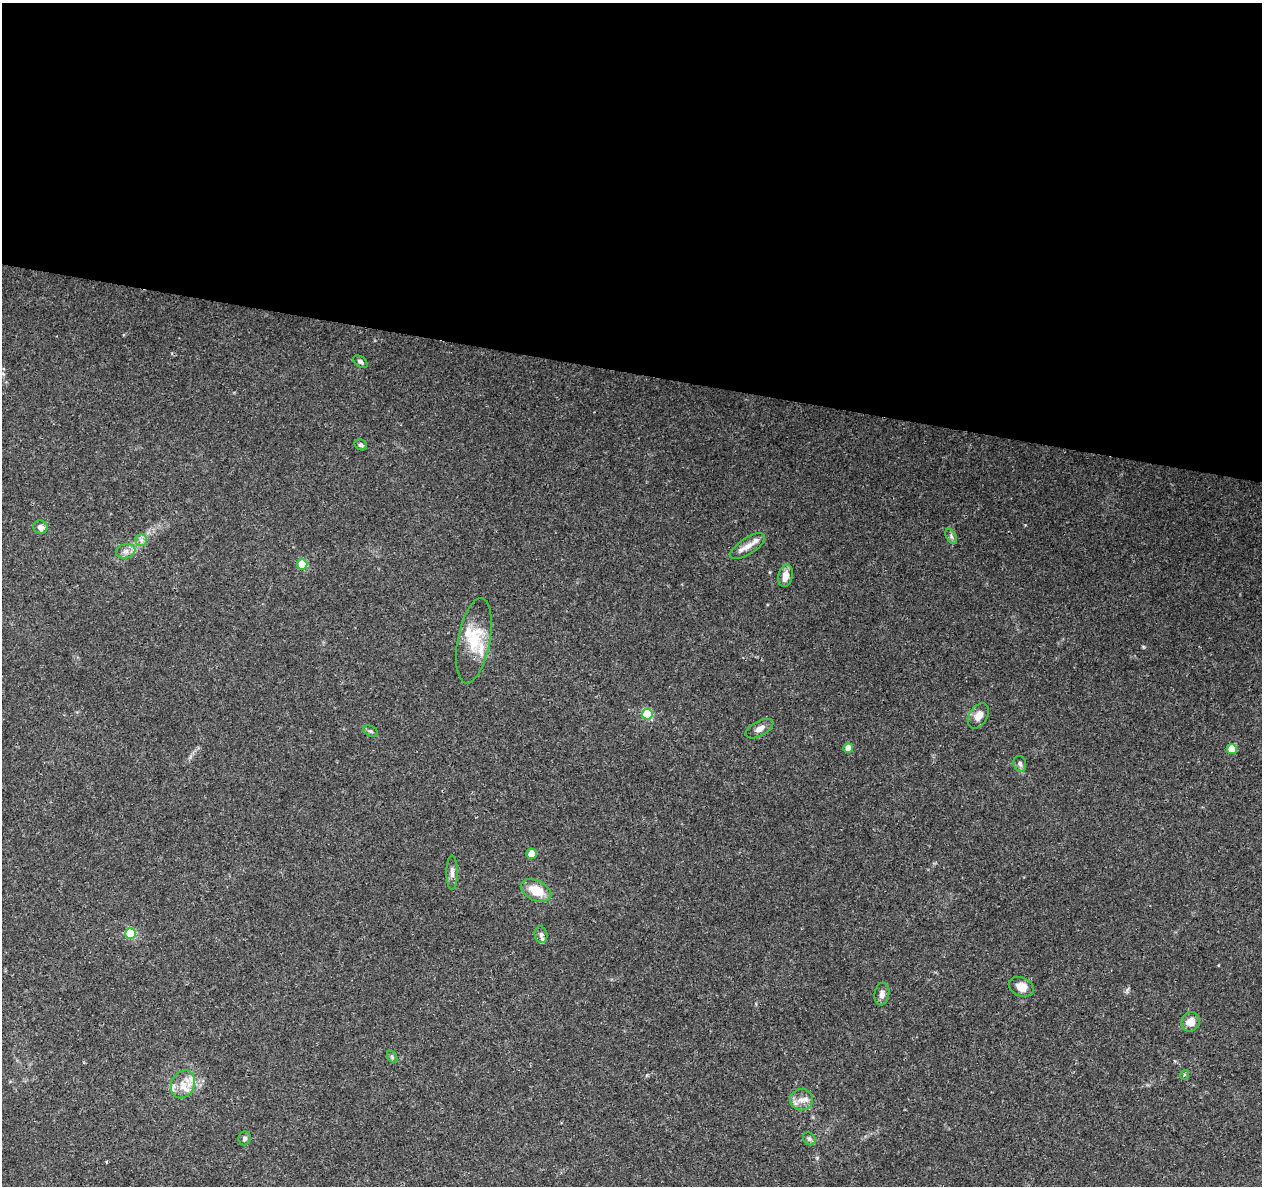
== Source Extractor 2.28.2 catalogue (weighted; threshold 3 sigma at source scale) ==
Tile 3 of 4 x 4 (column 3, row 1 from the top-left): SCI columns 2523-3782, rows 3776-4959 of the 5053 x 5244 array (HDU 1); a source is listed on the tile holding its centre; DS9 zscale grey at full resolution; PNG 1264 x 1188 px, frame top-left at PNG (2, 3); each listed source drawn as its Kron ellipse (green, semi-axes under 4 px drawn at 4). Shown black and unused: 31% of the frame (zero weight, under 3 of 4 exposures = <1% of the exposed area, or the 3 px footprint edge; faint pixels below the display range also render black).
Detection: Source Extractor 2.28.2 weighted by HDU 2 'WHT'; one run over the whole footprint, this tile lists its part. Background 0.0901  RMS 0.0035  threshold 0.0156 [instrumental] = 3 sigma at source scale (4.5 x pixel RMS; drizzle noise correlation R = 1.50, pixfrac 1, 0.0396/0.0396 arcsec/px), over >= 5 px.
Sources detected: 34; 3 inside a brighter listed object's ellipse — not listed separately; the other 31 listed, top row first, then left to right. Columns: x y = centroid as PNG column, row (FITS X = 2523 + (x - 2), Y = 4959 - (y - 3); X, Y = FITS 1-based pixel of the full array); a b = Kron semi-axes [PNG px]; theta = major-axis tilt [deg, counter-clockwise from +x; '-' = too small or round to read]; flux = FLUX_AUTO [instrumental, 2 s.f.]
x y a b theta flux
360 362 8 5 -37 0.83
361 445 6 5 - 0.81
40 527 7 6 - 1.7
951 536 8 4 -60 0.89
141 540 6 6 - 1
748 546 20 8 33 3.4
126 551 10 7 16 1.8
302 564 5 5 - 13
785 576 11 7 79 3.2
474 641 43 16 79 11
647 714 5 5 - 17
978 716 14 9 59 3.1
760 729 15 7 29 2
370 731 7 5 -26 0.67
848 748 5 5 - 4.7
1232 749 5 5 - 8.7
1020 764 8 6 -73 1
532 854 5 5 - 6.8
452 873 17 6 90 1.8
536 891 16 10 -26 7.2
131 933 5 5 - 18
541 935 8 6 -78 1.2
1021 987 13 9 -23 3.8
882 994 11 7 82 1.7
1191 1022 10 9 - 3.6
392 1057 7 4 -58 0.54
1184 1075 5 3 - 0.4
183 1084 14 11 64 4.3
801 1100 11 10 - 2.9
245 1138 7 6 - 0.93
809 1139 7 5 -46 0.77